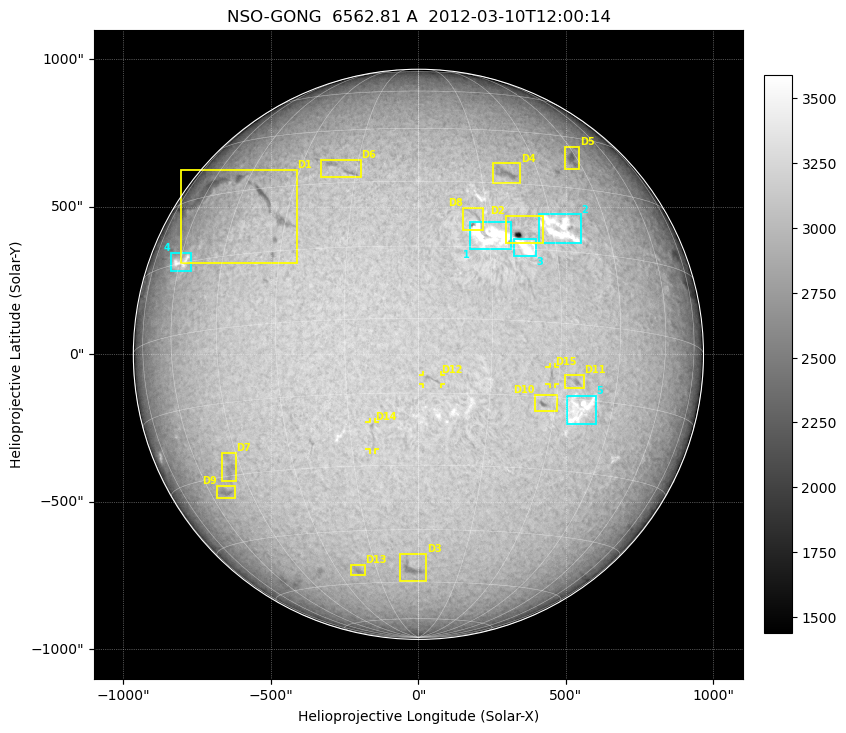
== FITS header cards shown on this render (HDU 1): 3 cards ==
TELESCOP= 'NSO-GONG'           / NSO/GONG Network
WAVELNTH=             6562.808 / [A] exact wavelength of obs
DATE-OBS= '2012-03-10T12:00:14' / Observation start date and time (UTC)

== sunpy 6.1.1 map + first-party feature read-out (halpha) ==
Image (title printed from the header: NSO-GONG  6562.81 A  2012-03-10T12:00:14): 2048 x 2048 px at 1.07 arcsec/px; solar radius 966 arcsec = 900 px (full disc in frame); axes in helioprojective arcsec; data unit not stated in the header (colour bar unlabelled)
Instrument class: HALPHA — H-alpha (6563 A) chromospheric image
Bright regions (plage): reference = the median radial profile (limb darkening/brightening removed); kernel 17 px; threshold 5 sigma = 238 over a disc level ~3045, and >= 1.075x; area >= 63 px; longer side >= 22 px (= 24 arcsec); searched inside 0.97 R_sun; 7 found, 5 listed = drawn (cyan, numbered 1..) (cap 20 boxes per figure: the strongest are kept; on H-alpha dark features outrank plage below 1.2x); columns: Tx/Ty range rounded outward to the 5 arcsec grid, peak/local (2 s.f.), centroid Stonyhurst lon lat
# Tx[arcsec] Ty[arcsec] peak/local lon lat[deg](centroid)
1 175..315 355..450 1.3 +15 +17
2 405..550 375..475 1.2 +31 +20
3 320..400 330..395 1.3 +23 +15
4 -840..-770 280..345 1.3 -59 +15
5 500..605 -240..-140 1.2 +36 -17
Dark features (filaments and sunspots): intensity divided by the median radial (limb-darkening) profile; local-median window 148 px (8% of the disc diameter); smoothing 5 px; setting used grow <= 0.95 with closing radius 7 px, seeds <= 0.88 or >= 162 px of the 54-px (= 58 arcsec) line detector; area >= 63 px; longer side >= 22 px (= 24 arcsec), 11 px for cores <= 0.7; searched inside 0.97 R_sun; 15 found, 15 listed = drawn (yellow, D1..; 3 of them under ~29 arcsec drawn as corner ticks so the feature stays visible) (cap 20 boxes per figure: the strongest are kept; on H-alpha dark features outrank plage below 1.2x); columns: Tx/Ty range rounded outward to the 5 arcsec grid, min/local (2 s.f., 1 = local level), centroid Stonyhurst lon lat
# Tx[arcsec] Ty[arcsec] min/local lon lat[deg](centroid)
D1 -805..-410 305..625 0.8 -42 +27
D2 295..425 375..470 0.48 +22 +19
D3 -65..30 -770..-675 0.84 -3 -56
D4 250..345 580..650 0.85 +21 +33
D5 495..545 625..705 0.83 +43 +38
D6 -335..-195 600..660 0.87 -19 +34
D7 -670..-615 -430..-330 0.9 -48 -28
D8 150..220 420..495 0.8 +12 +21
D9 -685..-620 -490..-445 0.87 -54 -33
D10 390..470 -195..-140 0.81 +27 -16
D11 495..560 -120..-70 0.85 +34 -11
D12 15..75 -100..-70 0.88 +3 -12
D13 -230..-180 -750..-715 0.89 -22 -56
D14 -165..-145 -325..-230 0.88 -10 -23
D15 440..465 -100..-40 0.89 +28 -11
Off-limb: outside the limb everything is below the colour-scale floor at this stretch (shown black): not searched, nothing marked